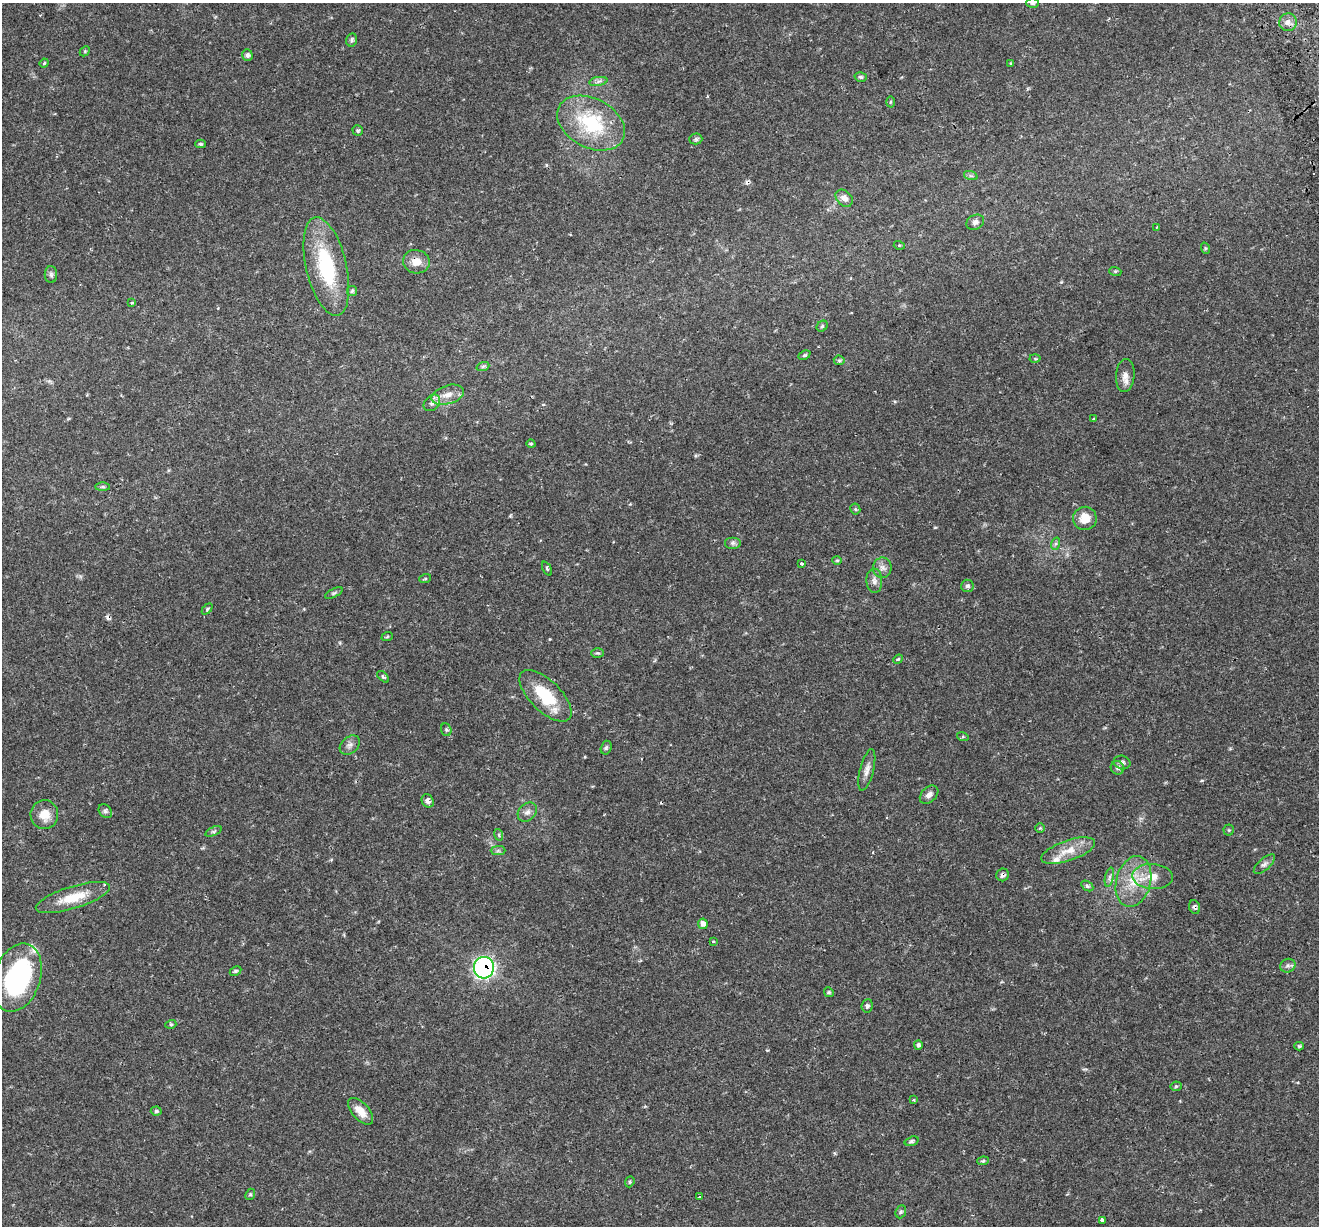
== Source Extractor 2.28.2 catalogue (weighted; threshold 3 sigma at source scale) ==
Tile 10 of 4 x 4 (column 2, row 3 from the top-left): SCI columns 1375-2691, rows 1408-2631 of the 5379 x 5211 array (HDU 1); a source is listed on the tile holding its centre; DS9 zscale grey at full resolution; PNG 1321 x 1228 px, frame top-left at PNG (2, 3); each listed source drawn as its Kron ellipse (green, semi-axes under 4 px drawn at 4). Shown black and unused: <1% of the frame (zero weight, under 2 of 3 exposures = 5% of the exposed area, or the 3 px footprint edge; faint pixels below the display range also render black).
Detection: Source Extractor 2.28.2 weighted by HDU 2 'WHT'; one run over the whole footprint, this tile lists its part. Background 0.0486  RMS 0.0036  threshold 0.0161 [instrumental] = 3 sigma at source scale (4.5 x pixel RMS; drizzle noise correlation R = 1.50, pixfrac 1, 0.0396/0.0396 arcsec/px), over >= 5 px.
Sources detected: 109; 1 inside a brighter object's white glare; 3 cosmic-ray / hot-pixel residue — neither listed nor drawn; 2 inside a brighter listed object's ellipse — not listed separately; the other 103 listed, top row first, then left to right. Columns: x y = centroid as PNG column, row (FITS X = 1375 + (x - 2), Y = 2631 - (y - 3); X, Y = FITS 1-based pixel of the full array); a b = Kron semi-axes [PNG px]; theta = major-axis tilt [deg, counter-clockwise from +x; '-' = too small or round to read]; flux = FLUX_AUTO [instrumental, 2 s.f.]
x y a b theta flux
1033 3 6 4 2 0.63
1288 22 9 8 - 2
352 40 6 5 - 0.93
85 51 6 4 46 0.44
247 55 6 5 - 0.89
44 63 4 3 - 0.38
1011 63 3 3 - 0.41
861 77 6 5 - 0.72
598 81 9 4 9 1
890 102 5 3 - 0.39
591 123 36 24 -28 25
358 131 5 5 - 0.57
696 139 6 5 - 0.67
201 144 5 4 - 0.5
971 176 7 4 -18 0.6
844 198 10 7 -44 2.1
975 222 9 7 29 1.3
1157 227 4 3 - 0.26
899 245 5 3 - 0.36
1205 248 6 3 -72 0.37
416 262 13 11 -12 3.6
326 267 50 20 -77 28
1115 271 6 4 -18 0.41
51 275 8 6 -89 0.91
352 291 5 5 - 0.56
132 303 4 3 - 0.52
822 326 6 5 - 0.56
804 355 6 4 26 0.5
1035 359 5 3 - 0.41
839 360 5 5 - 0.55
483 366 6 4 20 0.63
1125 375 16 9 84 2.8
448 395 17 9 17 3.8
432 403 9 7 45 1.4
1094 419 4 3 - 0.39
531 444 4 3 - 0.41
103 487 7 4 0 0.55
855 509 5 5 - 0.5
1085 518 12 12 - 5.3
733 543 8 6 0 0.95
1055 544 6 4 71 0.67
837 560 4 4 - 0.41
802 564 3 3 - 1.1
882 568 10 9 - 1.9
547 569 7 4 -63 0.6
425 579 6 3 18 0.35
874 581 12 8 -87 1.8
967 586 6 6 - 1
334 593 9 4 26 0.6
207 609 6 4 47 0.52
387 637 6 3 20 0.36
597 653 6 5 - 0.58
898 659 5 4 - 0.42
383 677 7 4 -44 0.57
546 696 33 15 -44 15
446 730 6 5 - 0.64
963 737 6 4 -18 0.43
350 745 11 8 41 1.6
606 748 7 5 73 0.66
1122 762 8 6 -13 1.1
1117 768 7 6 - 0.85
867 770 21 7 76 2.4
929 795 11 7 44 1.8
428 801 7 5 -62 1.4
105 811 8 6 -50 0.81
527 812 10 8 44 1.6
44 815 14 14 - 4.8
1040 828 4 4 - 0.37
1229 830 5 5 - 0.47
214 831 9 4 21 0.67
499 835 6 3 -72 0.54
498 851 7 4 1 0.73
1068 851 28 10 19 6
1264 864 13 5 42 1.4
1003 875 6 6 - 1
1153 876 20 12 -4 5.7
1109 877 10 4 77 0.9
1133 881 26 17 75 10
1087 886 6 4 -32 0.74
73 898 38 11 17 9.8
1194 907 7 5 -68 0.84
703 924 5 5 - 2
713 941 3 3 - 0.32
1288 966 8 6 23 1.1
484 968 11 10 - 80
236 971 6 4 26 0.5
17 978 35 23 71 44
829 992 5 4 - 0.46
867 1006 7 5 83 0.75
171 1024 5 3 - 0.38
918 1045 5 4 - 0.81
1299 1046 4 4 - 0.5
1176 1086 5 5 - 0.48
913 1100 3 3 - 0.65
156 1111 5 4 - 0.52
360 1111 16 8 -47 4
911 1141 7 4 18 0.63
983 1161 6 4 8 0.51
630 1182 5 4 - 0.52
250 1194 6 4 67 0.52
699 1196 3 2 - 0.48
901 1212 7 5 68 0.65
1102 1220 4 3 - 2.3
Overlapping masked pixels (flux is a lower limit): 4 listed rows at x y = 416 262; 1003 875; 1194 907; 484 968
Isophote crosses this tile's border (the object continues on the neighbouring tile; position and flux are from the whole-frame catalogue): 1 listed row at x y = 1033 3